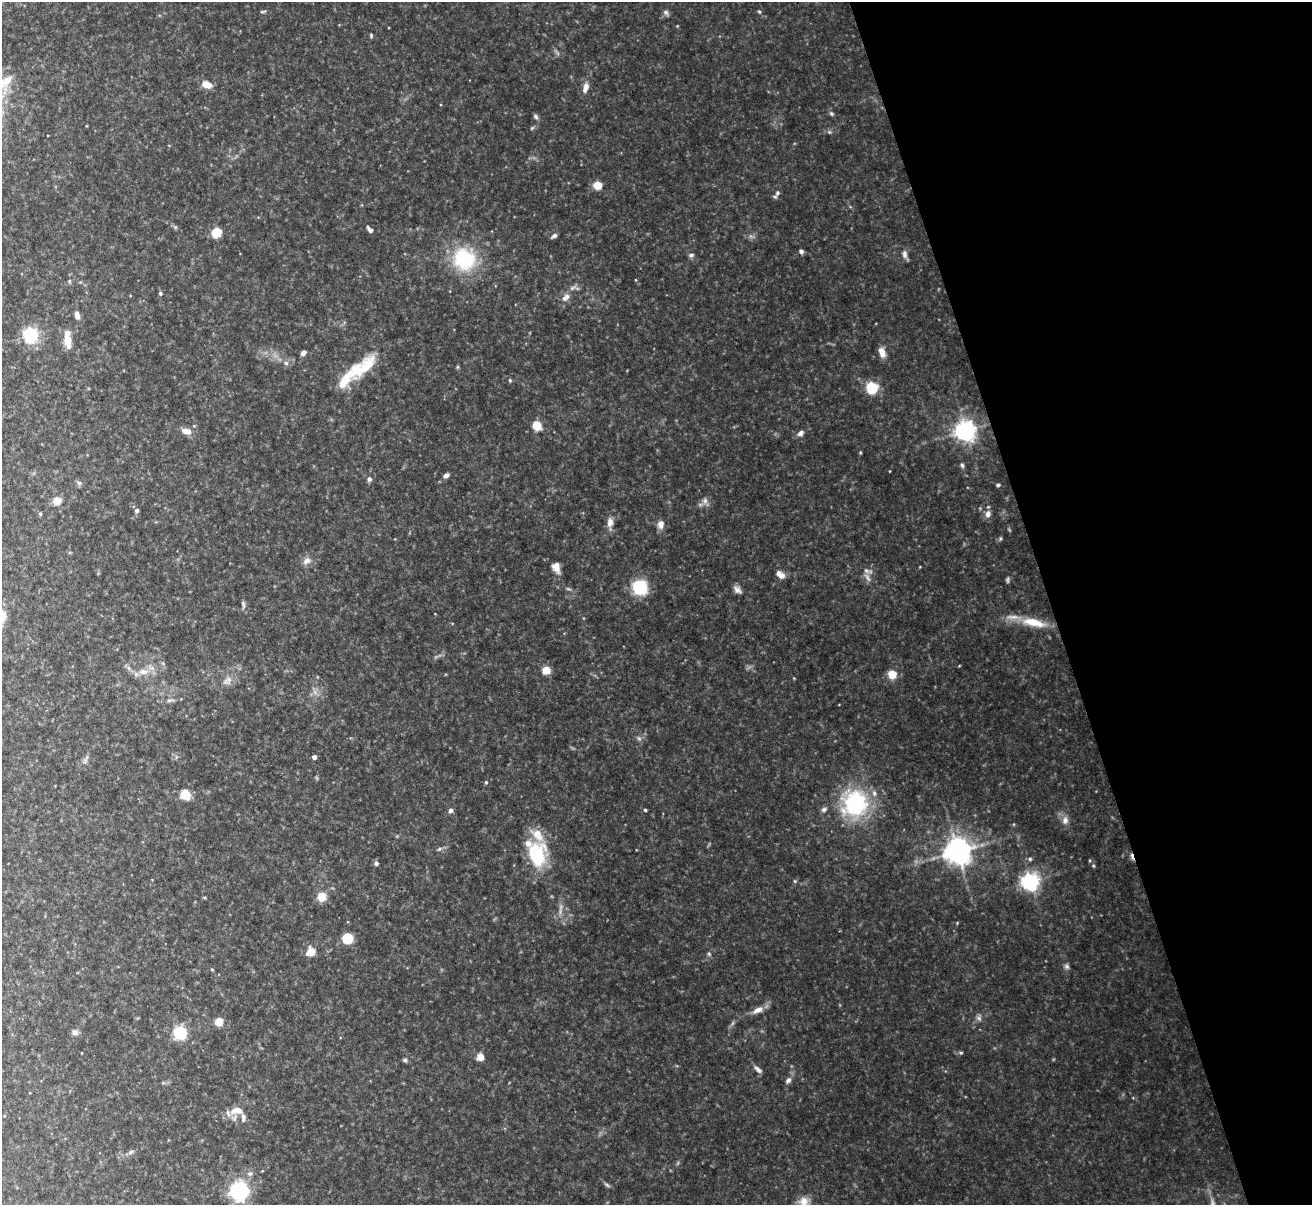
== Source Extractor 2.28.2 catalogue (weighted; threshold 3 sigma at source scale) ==
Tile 12 of 4 x 4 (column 4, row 3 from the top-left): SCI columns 3933-5242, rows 1349-2551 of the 5251 x 5230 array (HDU 1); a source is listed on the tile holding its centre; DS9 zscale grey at full resolution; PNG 1314 x 1207 px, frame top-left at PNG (2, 2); no overlay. Shown black and unused: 20% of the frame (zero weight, under 5 of 10 exposures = <1% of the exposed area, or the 3 px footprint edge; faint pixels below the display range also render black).
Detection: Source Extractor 2.28.2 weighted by HDU 2 'WHT'; one run over the whole footprint, this tile lists its part. Background 0.0912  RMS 0.0045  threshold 0.0182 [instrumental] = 3 sigma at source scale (4.09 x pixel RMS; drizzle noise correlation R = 1.36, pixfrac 0.8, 0.05/0.05 arcsec/px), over >= 5 px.
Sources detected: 127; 5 too faint to see at this stretch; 1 cosmic-ray / hot-pixel residue — not listed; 8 inside a brighter listed object's ellipse — not listed separately; the other 113 listed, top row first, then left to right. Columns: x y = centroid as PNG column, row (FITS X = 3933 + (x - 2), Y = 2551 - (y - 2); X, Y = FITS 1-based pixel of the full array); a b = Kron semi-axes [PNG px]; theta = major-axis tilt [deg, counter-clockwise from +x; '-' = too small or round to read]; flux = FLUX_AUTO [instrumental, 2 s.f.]
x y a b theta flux
263 11 9 3 6 0.63
759 12 6 4 -66 0.57
666 13 10 6 -45 1.2
371 35 5 4 - 0.58
5 81 22 9 20 6.6
207 84 11 7 -21 4.7
585 87 12 6 74 3.3
831 113 7 6 - 0.83
536 116 8 5 -56 1
532 128 6 4 45 0.59
829 132 5 5 - 0.66
597 185 6 6 - 8.6
777 193 9 6 63 1.3
175 227 7 5 -44 0.71
370 230 8 4 -48 1.5
216 232 6 6 - 13
554 236 7 5 30 1.2
801 251 6 5 - 1.2
691 255 7 6 - 1.1
905 255 13 6 -70 1.7
464 259 28 26 -54 31
69 281 5 4 - 0.53
160 293 5 4 - 0.8
566 297 14 9 45 2.9
77 315 9 5 -75 2.6
31 335 6 6 - 110
68 341 15 7 -81 5.9
882 352 11 7 -71 3.9
303 353 5 4 - 1.8
286 363 7 6 - 1.1
367 365 32 15 53 12
457 367 5 5 - 0.5
510 380 5 4 - 0.61
344 381 25 11 51 8.4
872 388 6 6 - 25
537 426 8 7 - 8.1
965 430 7 7 - 290
186 431 12 7 -13 3.4
800 433 8 6 34 1.8
860 452 5 3 - 0.38
962 465 7 5 -69 0.86
446 475 7 5 30 1.5
369 479 7 6 - 1.1
79 483 7 5 -43 0.96
998 485 5 4 - 0.75
57 501 6 6 - 7
705 502 15 8 -58 2.3
137 511 6 5 - 1.1
40 514 5 4 - 0.57
988 514 9 7 71 2.4
610 523 17 7 90 3
661 524 10 7 81 3.1
1000 538 6 4 70 0.63
307 561 13 9 41 2.6
556 567 11 8 -69 3.5
780 575 11 7 -38 3
867 577 15 6 -53 2.2
640 587 13 13 - 21
568 589 8 4 -9 0.65
737 590 12 7 -45 2
243 605 12 5 -84 1.1
1033 622 27 9 -12 11
959 666 4 3 - 0.3
546 670 6 6 - 6.9
143 671 16 9 1 4.5
892 674 7 6 - 8.6
227 681 15 11 40 3.5
315 692 8 6 -47 1.7
170 700 13 4 8 1.4
639 738 8 6 -67 1.1
314 757 4 4 - 1.6
85 760 10 5 64 1.3
317 778 6 4 -70 0.45
486 782 4 4 - 0.6
185 795 6 6 - 13
855 803 32 30 -87 45
824 809 8 6 25 1.2
451 810 6 5 - 1.3
645 810 3 3 - 0.6
1065 820 12 9 85 2.7
439 849 7 5 36 0.8
957 851 8 8 - 550
536 854 31 22 -84 27
1030 859 6 5 - 0.92
376 863 6 5 - 1.1
1093 866 6 4 -70 0.55
795 881 5 5 - 0.52
1030 881 6 6 - 190
322 897 9 9 - 6.1
957 923 4 4 - 0.35
347 938 6 6 - 21
311 952 7 6 - 7.2
709 954 6 5 - 0.71
1067 966 8 7 - 1.1
212 969 4 4 - 0.44
758 1010 17 8 26 3.4
979 1018 8 7 - 1.4
219 1022 5 5 - 12
75 1032 8 8 - 1.6
180 1033 7 7 - 29
82 1053 3 2 - 0.27
961 1053 6 4 -16 0.59
480 1057 8 8 - 3.2
405 1060 6 5 - 0.92
758 1069 12 6 -40 1.6
788 1080 8 6 50 1.6
236 1111 20 11 2 5.1
4 1116 4 3 - 0.28
131 1152 10 6 26 1.3
250 1173 9 6 25 1.4
607 1185 10 4 -32 0.93
239 1191 10 9 - 61
803 1202 14 14 - 4.5
Isophote crosses this tile's border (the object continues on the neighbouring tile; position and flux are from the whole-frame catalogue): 2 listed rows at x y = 5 81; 803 1202